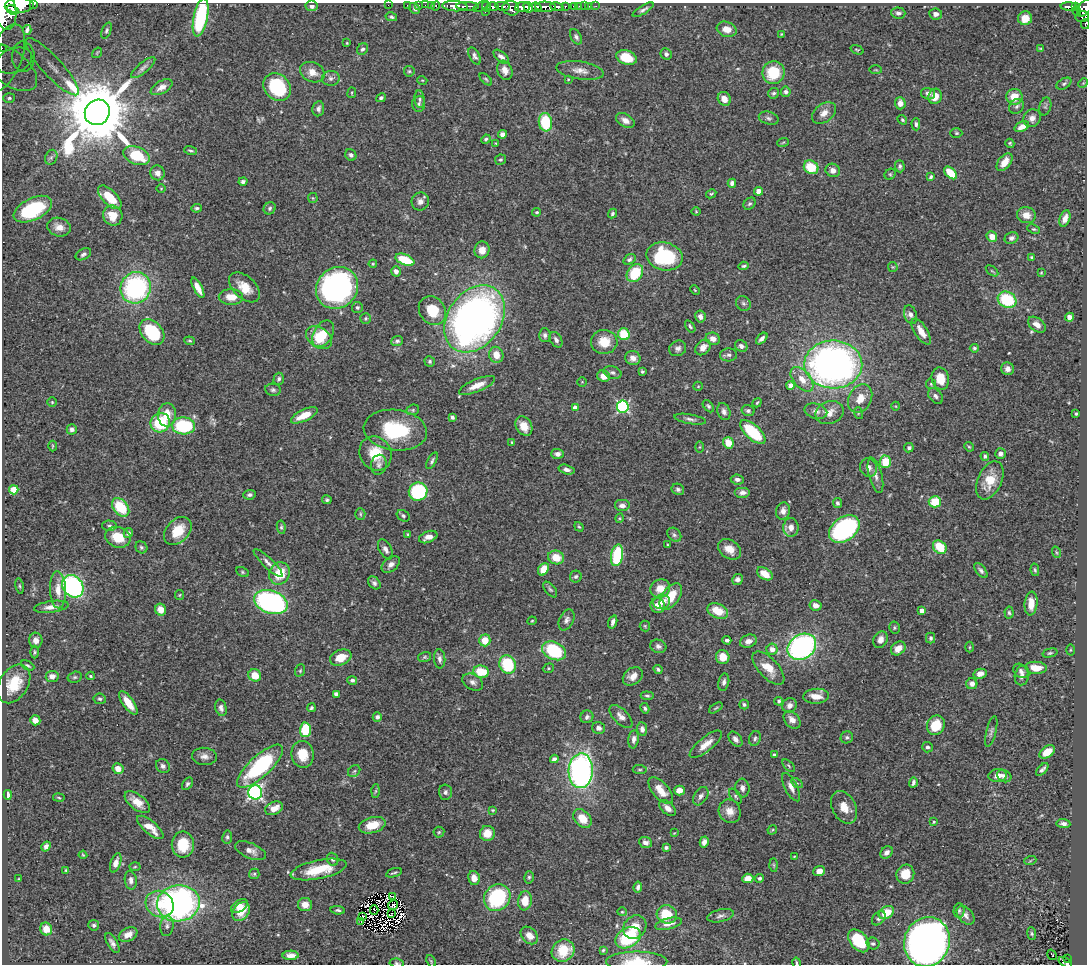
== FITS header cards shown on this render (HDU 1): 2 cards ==
NAXIS1  =                 1085
NAXIS2  =                  962

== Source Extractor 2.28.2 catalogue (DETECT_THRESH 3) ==
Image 1085 x 962 px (HDU 1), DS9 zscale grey, 1 PNG px = 1 image px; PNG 1089 x 966 px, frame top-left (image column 1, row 962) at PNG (2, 3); each listed source drawn as its Kron ellipse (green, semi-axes under 4 px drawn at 4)
Background 0.542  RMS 0.022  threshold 0.0647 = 3 sigma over >= 5 px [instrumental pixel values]
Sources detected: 514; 7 with non-positive FLUX_AUTO (blend fragments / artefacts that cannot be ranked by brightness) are neither listed nor drawn; of the other 507, the 500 brightest by FLUX_AUTO listed and drawn (7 fainter detections omitted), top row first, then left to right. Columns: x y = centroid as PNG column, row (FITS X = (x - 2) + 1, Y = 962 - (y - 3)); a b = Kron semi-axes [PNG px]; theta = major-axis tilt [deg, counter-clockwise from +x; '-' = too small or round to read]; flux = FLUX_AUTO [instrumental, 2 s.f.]
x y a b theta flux
34 4 3 2 - 58
19 5 14 7 3 1600
388 5 2 2 - 4.8
407 5 2 2 - 7.1
419 5 3 3 - 17
425 5 2 2 - 6.9
431 5 3 2 - 7.5
312 6 6 5 - 5.9
436 6 5 3 - 23
455 6 13 5 -4 840
468 6 11 4 -1 480
481 6 9 4 26 87
502 6 7 3 -7 180
565 6 3 3 - 83
574 6 3 3 - 49
579 6 2 2 - 4.4
584 6 2 2 - 7.5
589 6 2 2 - 3.7
596 6 2 2 - 5.7
1069 6 8 3 -1 140
486 7 5 3 - 86
493 7 6 4 2 260
522 7 7 5 5 710
528 7 5 4 - 430
537 7 5 3 - 320
545 7 10 5 -2 630
557 7 7 4 -9 190
1076 7 3 3 - 71
415 8 6 4 -48 3.7
511 8 8 7 - 480
1084 8 9 5 56 400
5 10 20 11 -79 2300
13 10 6 3 -24 360
643 10 12 4 31 4.5
485 11 3 3 - 65
1077 11 5 3 - 47
898 13 7 5 -3 4.4
936 14 6 5 - 5.3
1082 16 7 5 16 150
201 17 19 7 78 130
391 17 6 4 -13 2.8
1025 18 7 7 - 16
1085 24 5 2 - 29
727 29 10 7 -18 15
27 30 5 2 - 2.9
106 31 8 4 67 3
781 34 3 3 - 1.3
576 37 8 5 -60 3.9
347 43 4 3 - 1.4
2 48 2 2 - 4.2
362 49 6 5 - 3.3
1040 49 3 3 - 1.3
857 50 7 4 -21 1.7
97 53 6 3 56 1.5
666 54 6 5 - 4.2
475 56 9 5 -63 4.4
23 57 15 11 -88 24
501 57 9 5 -42 6.6
626 57 10 7 -20 32
5 58 35 16 68 31
14 61 19 12 19 32
9 67 32 17 -37 56
52 67 38 10 -48 38
143 68 15 5 40 5.2
505 70 10 7 -70 12
580 70 24 9 -8 14
876 70 6 3 -1 1.4
409 71 5 5 - 2.1
312 72 13 9 -25 16
773 73 11 11 - 48
331 78 9 7 3 5.3
486 79 8 3 -45 2.1
568 79 3 2 - 1.3
422 80 5 3 - 1.2
1083 83 5 4 - 1.3
1064 84 8 5 31 2.9
162 87 12 6 29 9.1
277 87 15 12 -45 100
786 92 5 5 - 4.4
352 93 5 3 - 1.4
774 93 5 5 - 3.1
928 94 7 5 -15 6.2
935 96 8 6 73 14
1014 97 8 8 - 25
9 98 6 5 - 2.6
381 98 5 4 - 2.9
420 99 9 5 -84 3.4
724 99 7 6 - 12
900 103 6 5 - 10
419 104 8 6 84 3.5
1017 106 8 6 47 4.3
1045 106 9 6 75 2.7
318 109 8 6 81 5.2
97 112 13 12 - 17000
824 113 13 9 38 12
769 118 10 6 -15 4.2
1032 118 9 8 - 8.3
625 120 10 6 -31 9.7
902 120 5 4 - 2.2
545 122 9 6 -84 66
916 124 6 4 -89 3.3
1022 127 8 5 27 11
956 133 6 5 - 2.2
502 134 4 4 - 6.5
486 139 5 4 - 2.8
783 142 6 3 20 1.7
496 143 3 2 - 1.1
1010 143 4 4 - 2.2
191 151 6 3 -18 2.2
351 155 6 5 - 4.4
137 156 14 8 -22 58
51 157 8 6 67 3.9
500 160 5 5 - 2.3
1004 162 10 6 52 17
900 166 6 5 - 2.9
811 167 8 6 -38 42
833 170 7 6 - 9.2
158 173 7 7 - 8.9
951 173 8 5 -44 36
890 174 6 5 - 2.1
931 177 4 3 - 2.2
243 181 4 3 - 4.1
732 183 4 4 - 5.5
161 189 5 3 - 1.2
759 191 4 4 - 17
711 194 5 3 - 1.9
110 197 15 7 -46 35
313 198 5 5 - 1.7
420 201 9 8 - 7.8
750 204 7 5 47 2.8
197 208 5 4 - 2.6
270 208 6 5 - 3.2
33 209 20 11 26 110
696 211 4 4 - 1.4
537 212 4 3 - 1.9
612 214 5 4 - 3
1026 215 9 8 - 15
113 216 10 9 - 23
1065 218 8 5 70 9.7
59 227 12 9 -16 13
1034 229 6 4 -24 2
992 237 5 5 - 14
1011 238 7 5 25 4.8
482 250 8 7 - 13
83 254 8 5 27 3.7
664 256 18 14 -13 130
1032 257 4 4 - 2.5
629 259 6 4 34 3.5
405 260 10 5 -22 51
373 264 4 3 - 1.6
744 266 5 4 - 2.2
893 267 5 4 - 1.6
396 271 5 4 - 7.1
992 271 7 3 -37 1.8
635 273 10 7 54 60
1041 273 4 3 - 1.4
244 287 18 11 -42 24
136 288 16 15 - 210
198 288 11 4 -62 14
337 288 22 20 42 350
695 290 5 3 - 1.4
231 297 12 8 -1 18
1007 300 10 8 -29 73
743 303 8 6 -43 4.1
357 307 5 5 - 2.7
432 311 15 12 -54 39
910 315 9 6 -71 7.1
700 317 6 5 - 5.9
1069 317 4 4 - 7
366 318 5 5 - 2.2
474 319 36 26 54 900
1037 325 10 6 -38 9.4
690 326 7 3 -54 2.3
921 331 15 6 -57 18
152 332 15 10 -49 89
323 334 14 9 60 30
624 334 6 5 - 53
545 335 7 5 -87 4.5
319 338 14 9 -35 31
762 338 7 4 45 4.6
713 339 7 6 - 9.1
556 340 8 5 -59 5.2
190 341 5 3 - 1.9
397 341 6 5 - 3.4
604 342 13 12 - 27
741 346 6 5 - 6.8
703 347 9 6 47 10
678 348 9 7 30 5.7
974 348 4 4 - 2.4
496 355 8 7 - 17
729 355 8 6 4 4.7
633 358 8 7 - 9.4
430 361 5 5 - 2.9
833 364 29 24 -1 710
1007 369 6 6 - 6.5
612 372 9 6 -15 4.2
642 372 4 3 - 2.8
603 376 6 5 - 13
279 379 6 5 - 3.6
802 379 14 8 -49 16
940 379 11 8 -76 24
582 382 4 4 - 1.5
931 384 5 5 - 2
477 385 19 6 22 17
790 385 4 4 - 11
698 386 5 4 - 1.4
273 390 8 6 -8 3.6
936 396 9 6 -49 5.1
860 399 15 11 62 18
52 402 4 4 - 1.6
757 403 5 3 - 1.7
708 406 7 4 -51 2.8
896 406 4 3 - 1.1
623 407 6 6 - 200
575 408 4 4 - 10
413 410 6 5 - 2.2
724 411 9 6 -69 6
748 411 6 5 - 3.8
816 411 11 7 -15 6.6
829 412 14 11 21 13
858 413 6 4 -73 1.8
1076 414 3 2 - 1.6
167 415 11 9 84 24
304 415 14 6 26 24
452 417 4 3 - 3.1
690 419 16 4 -10 5.5
160 423 10 9 - 75
184 426 11 8 -4 120
524 426 10 7 -59 21
72 429 5 5 - 4.2
395 430 32 20 -7 95
753 432 16 7 -42 78
512 442 4 2 - 1.1
728 443 6 5 - 25
52 446 5 3 - 1.4
700 447 5 3 - 1.4
969 447 5 4 - 1.7
909 448 5 4 - 3.4
375 453 17 15 -59 41
557 454 6 5 - 6.5
1000 454 5 5 - 6.1
985 456 4 4 - 3.7
432 461 9 4 63 3.5
885 462 6 5 - 36
379 465 10 7 79 5.7
868 468 9 8 - 7.5
567 470 8 4 -15 5.7
875 475 18 6 -75 9
737 479 6 5 - 5.6
990 480 20 12 65 31
678 489 6 5 - 3.7
14 490 4 4 - 37
418 492 9 9 - 130
743 492 8 5 0 6.5
250 495 6 4 6 3.4
327 500 5 4 - 2.6
935 502 6 5 - 42
837 503 5 4 - 3.2
622 506 8 6 0 7.8
121 507 10 7 -51 57
783 511 8 7 - 8.7
360 514 5 5 - 2.1
403 516 7 5 -32 3.1
620 518 5 3 - 1.3
109 526 7 5 -2 3
281 527 6 4 -82 2.4
579 527 5 3 - 1.7
791 527 9 7 88 11
844 529 17 11 36 230
178 531 16 11 47 36
128 533 5 4 - 3.7
408 534 4 4 - 1.8
674 535 8 6 -45 3.9
118 537 13 10 -18 32
428 537 9 5 21 10
668 545 4 3 - 1.3
141 547 6 5 - 3
940 547 7 6 - 41
385 549 11 6 -61 7
729 549 12 9 -35 17
1056 552 6 3 -71 1.7
617 555 11 6 80 83
556 557 8 6 -18 25
268 563 19 5 -44 7.7
391 564 10 7 39 7.5
543 569 6 5 - 25
1035 570 6 4 -78 2.2
981 571 9 4 -51 4
242 572 7 4 -28 2.1
279 573 11 10 - 39
765 574 8 5 -33 22
576 576 6 6 - 3.2
737 579 5 5 - 4.9
374 583 7 5 -46 4
20 586 8 3 -79 1.9
73 586 12 10 -50 280
550 589 9 5 -51 3
660 589 10 9 - 19
58 590 18 8 -88 18
179 595 5 4 - 1.6
671 596 15 8 54 34
271 602 17 11 -18 300
662 602 8 7 - 10
1031 604 12 6 85 18
658 605 8 7 - 14
816 605 6 5 - 9.3
51 607 17 5 8 11
161 610 6 5 - 14
718 611 11 7 -24 28
922 611 4 4 - 9.6
1009 613 6 4 -85 2.7
566 620 11 7 64 6
532 621 4 4 - 1.4
613 622 7 4 72 5.2
645 626 5 5 - 1.9
894 628 6 5 - 2.3
931 638 5 4 - 3.1
36 640 7 6 - 9.9
485 640 6 5 - 24
727 640 4 3 - 3.5
880 640 9 7 61 9.8
748 641 8 6 21 9.9
658 646 8 6 -20 5.1
802 647 15 12 34 340
970 647 5 3 - 1.6
898 648 8 6 40 13
772 649 5 5 - 8.4
1070 650 5 3 - 1.3
554 651 12 8 -24 88
35 652 6 4 90 2.3
1050 653 7 4 15 2.5
341 657 11 7 21 24
425 657 6 5 - 2.5
723 657 7 6 - 18
440 659 9 5 -85 5.9
28 665 7 4 -26 2.7
508 665 9 8 - 76
548 668 6 4 22 1.9
768 668 21 9 -47 21
1036 668 11 6 -4 21
658 669 5 4 - 2.9
300 670 6 4 70 2
1021 671 8 6 -42 4.5
481 672 8 6 -10 44
980 674 6 5 - 11
255 675 6 6 - 23
1022 675 10 7 77 5.8
52 676 6 5 - 11
91 676 4 3 - 2.1
633 676 11 8 34 12
75 677 7 5 14 2.6
352 680 5 4 - 3.9
473 682 11 7 -29 6.9
724 682 9 5 77 5
14 684 21 14 58 44
972 684 5 5 - 7.5
336 694 4 4 - 4.5
647 696 6 3 -5 2.6
816 696 12 7 4 18
100 699 6 5 - 3.1
779 701 4 4 - 3.1
128 703 14 5 -55 26
744 704 5 4 - 2.6
789 705 7 7 - 7.3
221 708 8 5 -75 5.3
311 708 4 4 - 2.8
645 708 5 4 - 3
716 708 8 3 34 1.9
621 716 14 7 -44 8.9
377 717 5 4 - 4.3
587 717 6 6 - 4
35 720 5 5 - 10
792 720 10 7 -49 9.1
936 725 10 8 60 37
599 728 6 6 - 5.8
642 729 7 5 -81 6
305 730 7 5 87 58
991 731 16 5 76 4.8
847 737 6 6 - 3.1
755 738 7 5 71 3.7
634 739 9 5 83 6
735 739 8 5 -51 7.2
706 744 20 7 40 16
927 747 5 5 - 3.5
1047 752 8 5 36 20
302 754 13 11 -82 29
774 755 4 3 - 3.2
205 756 12 8 -3 8.5
554 759 4 4 - 4.8
163 766 7 6 - 5.5
260 766 29 10 43 150
789 766 8 4 -46 2.3
118 769 5 5 - 14
1042 769 8 3 46 4.1
640 770 7 4 -5 2.3
354 771 7 5 44 3.2
581 771 17 12 86 440
998 776 9 6 4 11
1004 776 7 6 - 5.5
913 782 5 3 - 3.2
797 783 6 4 -31 2.3
187 784 7 4 57 3
791 787 15 6 -63 9.7
742 788 9 7 -83 6.7
679 790 5 5 - 13
376 791 6 4 88 2.2
661 791 16 8 -50 21
255 792 7 7 - 330
445 792 7 6 - 5.1
8 795 5 4 - 5.2
701 796 10 6 56 6
735 796 8 5 -55 3.2
59 797 5 3 - 1.5
137 802 15 7 -38 17
844 807 17 11 -64 19
274 808 9 6 23 16
668 808 10 6 -43 10
493 810 4 3 - 1.5
730 811 12 10 -58 13
582 819 10 7 -44 25
934 822 4 4 - 2.1
1063 824 7 4 -6 5
372 825 13 8 15 29
150 827 16 6 -40 19
772 830 5 4 - 1.5
439 832 5 5 - 2.2
487 833 8 7 - 21
674 833 4 3 - 1.2
227 837 6 5 - 3.2
645 842 7 5 -20 6.2
704 842 6 4 76 7.3
183 844 13 11 88 43
46 847 5 4 - 4.9
666 848 4 3 - 3.5
250 851 16 7 -23 10
887 852 7 5 45 6.3
83 855 4 3 - 1.5
794 856 3 2 - 1.1
333 859 6 5 - 3.9
1030 861 6 4 19 1.7
116 863 10 5 71 8.2
774 865 7 4 -88 2.3
135 867 5 3 - 1.4
66 870 3 2 - 1.6
319 870 28 9 12 51
819 871 6 5 - 9.9
394 873 8 2 17 2.3
254 874 5 5 - 2.1
905 874 9 9 - 22
529 877 6 5 - 2.7
474 878 7 5 -79 12
748 878 5 4 - 17
760 878 4 4 - 2.9
19 879 4 3 - 1.4
131 880 9 6 -81 6.3
638 887 5 3 - 3.6
393 896 3 2 - 2.6
497 898 14 12 46 130
525 901 9 7 83 25
178 903 21 18 8 460
160 904 14 12 -34 38
305 905 7 6 - 14
393 905 5 3 - 3.4
239 906 9 5 34 10
338 910 7 4 -7 2.7
374 910 5 2 - 1.4
959 911 7 5 88 3.3
241 912 10 7 52 28
622 912 4 4 - 1.6
391 913 2 2 - 1.1
886 913 8 6 33 30
667 914 10 9 - 39
965 915 11 7 -48 7.2
721 916 13 6 13 5.7
363 917 2 2 - 1.7
879 918 8 5 49 3.8
360 921 4 2 - 2
668 924 14 5 14 8.4
94 925 5 5 - 3
167 926 10 6 83 5.2
635 927 12 10 45 19
46 929 6 6 - 19
1032 934 6 4 -82 2.2
128 935 10 6 25 11
529 935 10 7 -46 13
628 938 14 9 29 98
859 941 13 8 -50 53
927 942 25 22 69 1200
112 943 11 5 -59 5.7
873 944 6 6 - 3.4
563 950 12 10 38 40
603 950 4 4 - 1.9
291 955 8 5 2 7.7
1052 955 5 2 - 2.3
1068 959 3 2 - 15
431 961 6 4 -66 1.8
637 962 30 10 0 38
1065 962 7 4 -34 96
397 963 7 4 -8 2.5
797 963 5 3 - 2
At the frame edge (FLAGS 8, measured only in part): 12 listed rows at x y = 34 4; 19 5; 1084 8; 5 10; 1085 24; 2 48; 5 58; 927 942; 637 962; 1065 962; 397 963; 797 963
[7 fainter detections neither listed nor drawn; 7 non-positive-flux detections neither listed nor drawn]